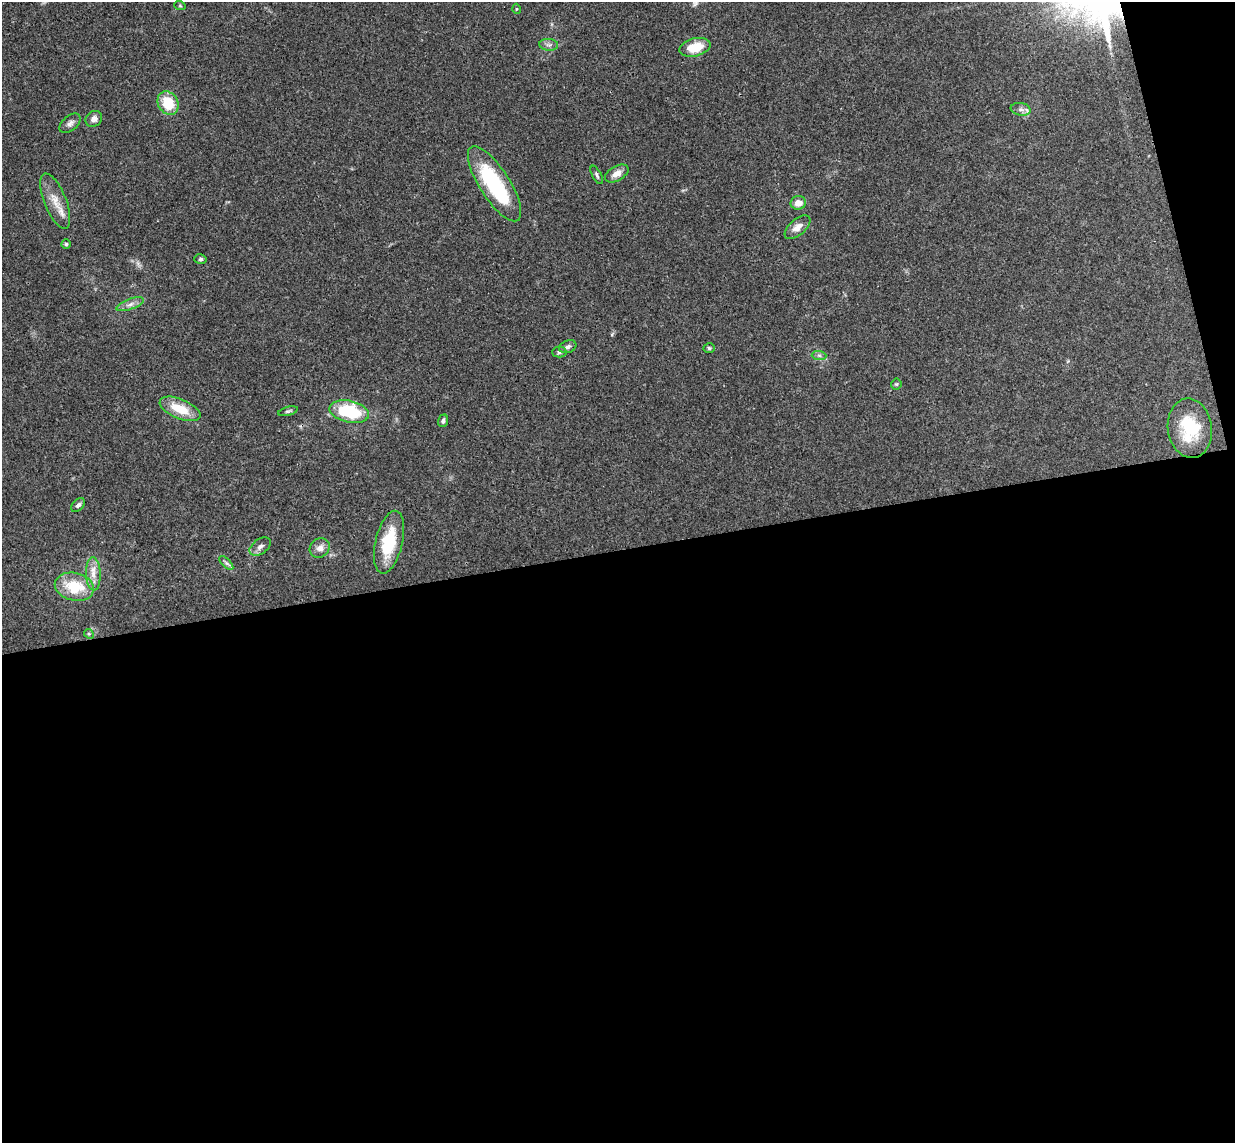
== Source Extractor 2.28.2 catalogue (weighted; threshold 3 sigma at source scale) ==
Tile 16 of 4 x 4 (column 4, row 4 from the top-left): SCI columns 3755-4987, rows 155-1295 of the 5046 x 4985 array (HDU 1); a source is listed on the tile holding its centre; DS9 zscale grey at full resolution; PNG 1237 x 1145 px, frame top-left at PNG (2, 2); each listed source drawn as its Kron ellipse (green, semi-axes under 4 px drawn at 4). Shown black and unused: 54% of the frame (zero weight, under 3 of 4 exposures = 6% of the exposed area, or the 3 px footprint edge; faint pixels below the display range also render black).
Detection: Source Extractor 2.28.2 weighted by HDU 2 'WHT'; one run over the whole footprint, this tile lists its part. Background 0.158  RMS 0.0071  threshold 0.0321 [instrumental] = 3 sigma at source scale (4.5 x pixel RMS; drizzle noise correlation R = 1.50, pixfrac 1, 0.05/0.05 arcsec/px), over >= 5 px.
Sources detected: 36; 1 inside a brighter object's white glare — neither listed nor drawn; the other 35 listed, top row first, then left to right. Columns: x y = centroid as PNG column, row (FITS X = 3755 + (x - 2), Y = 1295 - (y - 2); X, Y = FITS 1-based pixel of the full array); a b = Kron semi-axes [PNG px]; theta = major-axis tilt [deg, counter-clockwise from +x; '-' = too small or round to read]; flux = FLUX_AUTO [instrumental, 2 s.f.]
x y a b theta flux
180 6 6 3 -19 0.74
516 9 5 3 - 0.7
549 45 9 6 -6 2.5
695 47 16 9 14 17
168 103 12 10 -60 20
1021 109 10 6 -10 2.9
94 119 9 7 40 3.5
70 123 12 7 40 3
617 173 13 7 30 5.6
597 175 10 4 -63 1.5
494 184 43 15 -57 64
55 201 29 11 -68 12
798 203 7 7 - 6.7
798 227 15 8 41 6.4
66 244 4 4 - 1.1
200 259 6 5 - 1.3
130 304 14 5 20 3.6
568 347 9 6 20 2.3
709 348 6 5 - 1.1
559 352 7 5 2 1.6
819 355 7 4 -1 1.6
896 384 5 5 - 1
180 409 22 9 -23 18
288 411 10 3 16 1.4
349 412 20 10 -13 48
443 421 6 4 69 1.8
1190 428 30 22 -82 34
78 505 8 5 43 2.1
389 542 32 13 77 31
260 547 12 7 37 3.3
320 548 10 9 - 4.7
226 563 9 3 -45 1.6
93 574 16 7 -87 6.7
74 587 20 14 -14 26
89 634 5 4 - 0.89